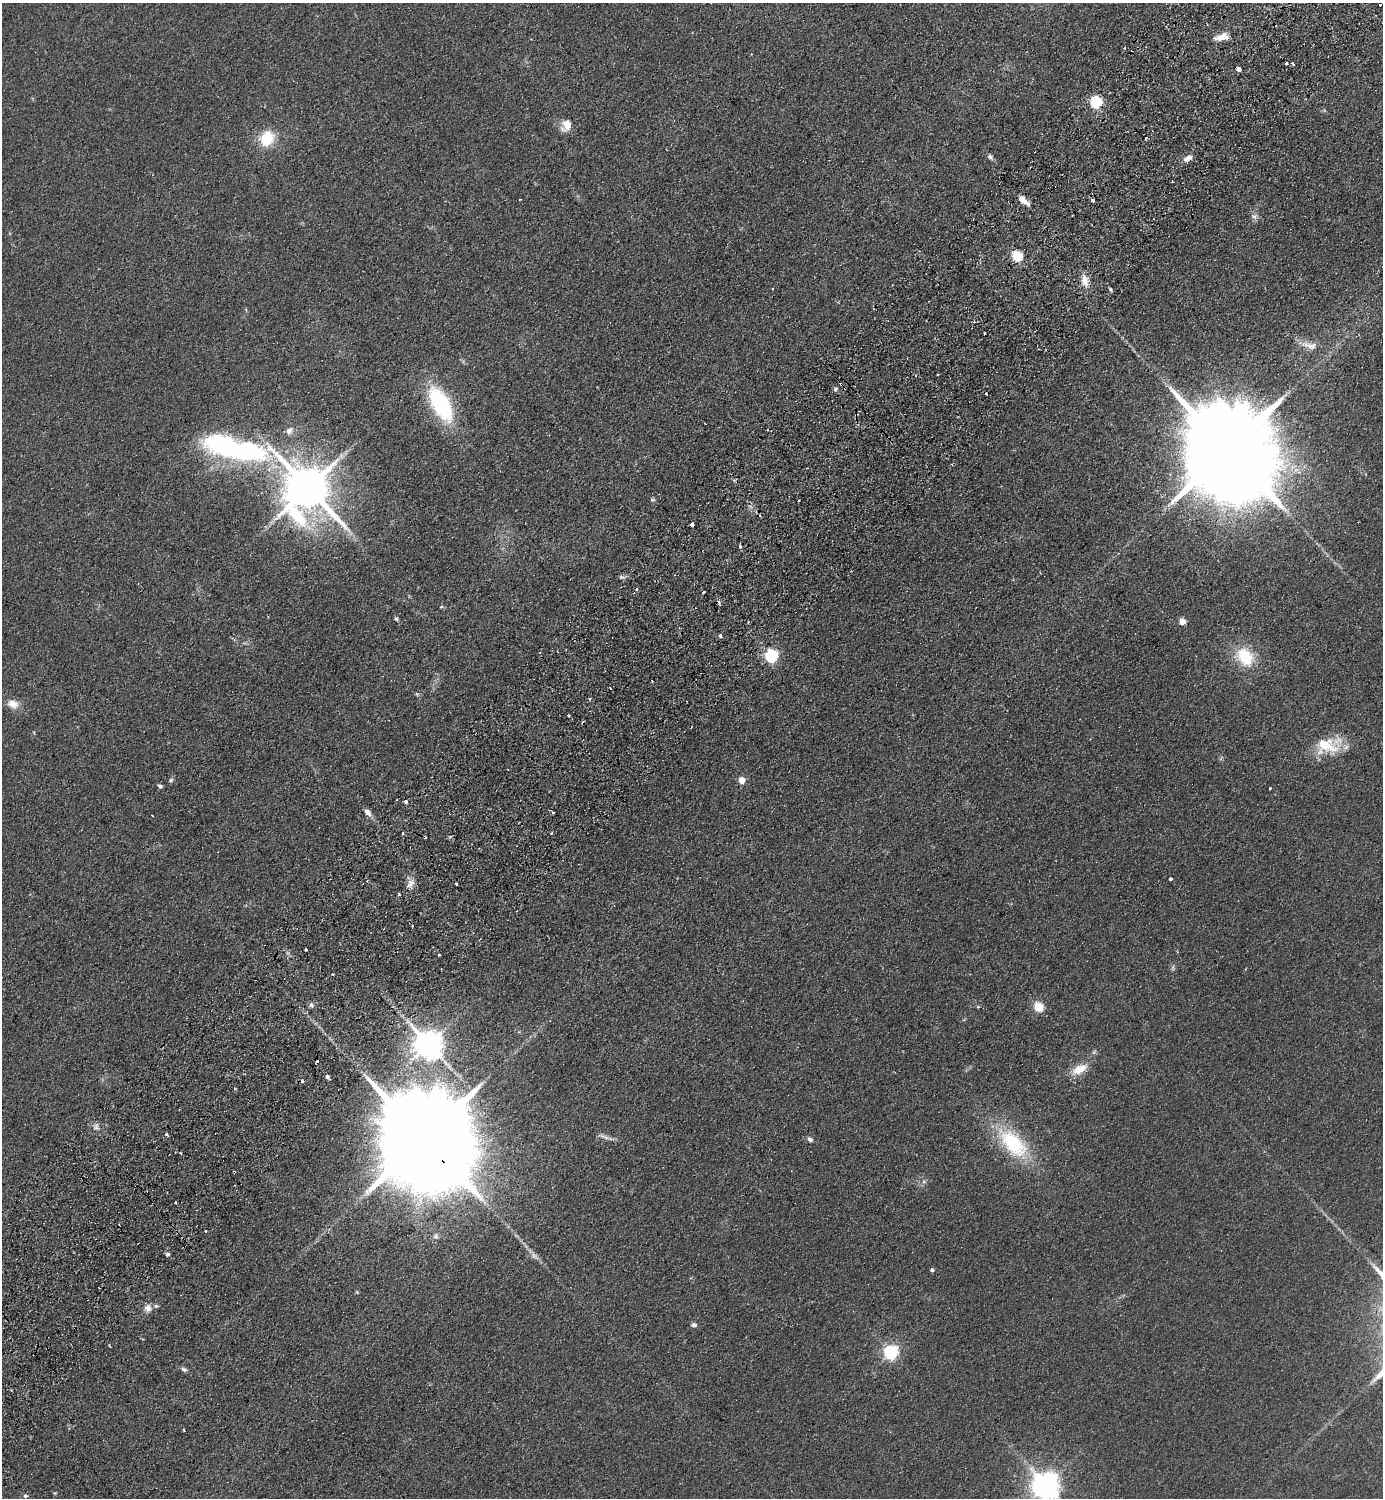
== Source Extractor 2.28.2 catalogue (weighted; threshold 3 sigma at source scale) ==
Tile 10 of 4 x 4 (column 2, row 3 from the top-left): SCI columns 1724-3104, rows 1541-3036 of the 6066 x 6071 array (HDU 1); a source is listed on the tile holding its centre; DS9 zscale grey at full resolution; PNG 1385 x 1500 px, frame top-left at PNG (2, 3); no overlay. Shown black and unused: <1% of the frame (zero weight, under 2 of 3 exposures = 3% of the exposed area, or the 3 px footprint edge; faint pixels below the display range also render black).
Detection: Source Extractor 2.28.2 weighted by HDU 2 'WHT'; one run over the whole footprint, this tile lists its part. Background 0.0686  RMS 0.0096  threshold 0.043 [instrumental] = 3 sigma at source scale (4.5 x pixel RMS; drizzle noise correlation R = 1.50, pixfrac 1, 0.05/0.05 arcsec/px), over >= 5 px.
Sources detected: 108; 16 cosmic-ray / hot-pixel residue — not listed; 1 inside a brighter listed object's ellipse — not listed separately; the other 91 listed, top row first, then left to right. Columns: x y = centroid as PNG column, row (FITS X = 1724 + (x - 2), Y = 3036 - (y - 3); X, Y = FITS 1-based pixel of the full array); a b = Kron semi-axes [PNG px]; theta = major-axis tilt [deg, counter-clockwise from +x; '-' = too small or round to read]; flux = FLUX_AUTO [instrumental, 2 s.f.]
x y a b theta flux
1222 37 15 7 9 12
1286 63 3 3 - 3.3
1293 63 3 3 - 2.5
1238 69 5 3 - 16
1095 102 6 5 - 110
566 125 14 10 65 12
267 138 16 13 55 31
1146 138 4 2 - 0.87
990 157 7 5 -40 2.6
1188 158 12 7 30 5.8
520 199 3 2 - 0.56
1093 200 3 3 - 6
1024 201 15 6 -39 7.1
1254 216 10 6 1 3.3
1017 256 5 5 - 75
1085 281 15 9 -80 9.3
1110 290 7 3 -71 1.3
1309 345 25 8 -13 10
938 374 3 3 - 1.6
835 389 5 5 - 2
440 404 32 15 -61 110
289 431 11 9 39 5.3
234 448 89 21 -12 250
1226 448 38 20 -50 33000
308 488 15 13 -64 4500
652 500 7 3 1 1.3
692 524 4 3 - 12
740 546 5 3 - 2.3
621 577 5 5 - 1.7
637 589 3 3 - 3.4
703 593 3 2 - 2
441 607 5 3 - 0.9
396 618 5 5 - 1.5
1182 622 5 4 - 16
720 636 4 3 - 4.2
771 656 6 6 - 170
1245 657 22 16 -55 38
652 681 2 2 - 0.63
417 694 7 4 -44 1.4
13 704 14 11 -21 9.3
569 716 3 3 - 1
33 732 4 3 - 1.1
1327 746 33 21 -4 33
171 780 7 5 18 1.6
742 780 5 4 - 19
160 786 5 4 - 2.6
1270 788 3 3 - 1.8
406 802 3 3 - 4.8
367 812 10 6 -51 5.6
553 812 3 2 - 1.3
152 816 3 2 - 1.3
402 833 4 3 - 1.6
425 837 3 2 - 1.2
1170 879 3 3 - 1.7
410 884 13 8 58 6.1
456 884 4 3 - 2.9
399 894 3 3 - 1.1
306 949 3 3 - 3.3
439 955 3 2 - 1.1
1173 967 7 4 72 1.7
333 974 3 2 - 1.4
311 1005 7 5 -85 2.3
978 1007 4 3 - 0.94
1038 1007 5 5 - 52
428 1045 9 8 - 1500
1079 1069 22 10 28 15
327 1076 4 3 - 4
235 1089 3 2 - 1.8
96 1128 7 4 0 2.3
166 1134 5 3 - 0.97
601 1135 17 4 -16 3.9
423 1138 42 20 -51 38000
810 1139 7 5 -30 2.6
1013 1143 41 21 -46 73
181 1153 3 3 - 1.1
924 1181 6 4 19 1.8
175 1203 3 3 - 1.8
206 1231 3 2 - 1.2
436 1236 8 7 - 3
167 1254 4 4 - 3.2
534 1256 15 7 -42 5.5
932 1270 4 3 - 2.6
357 1292 5 4 - 0.88
148 1308 11 10 - 5.7
694 1325 7 5 -1 2.6
890 1352 6 6 - 220
184 1370 7 5 -25 2.7
184 1430 4 2 - 0.76
1046 1486 9 8 - 1300
55 1493 5 4 - 0.94
25 1496 5 4 - 1.6
Overlapping masked pixels (flux is a lower limit): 1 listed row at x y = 423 1138
Isophote crosses this tile's border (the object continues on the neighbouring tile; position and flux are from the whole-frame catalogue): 1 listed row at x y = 1046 1486